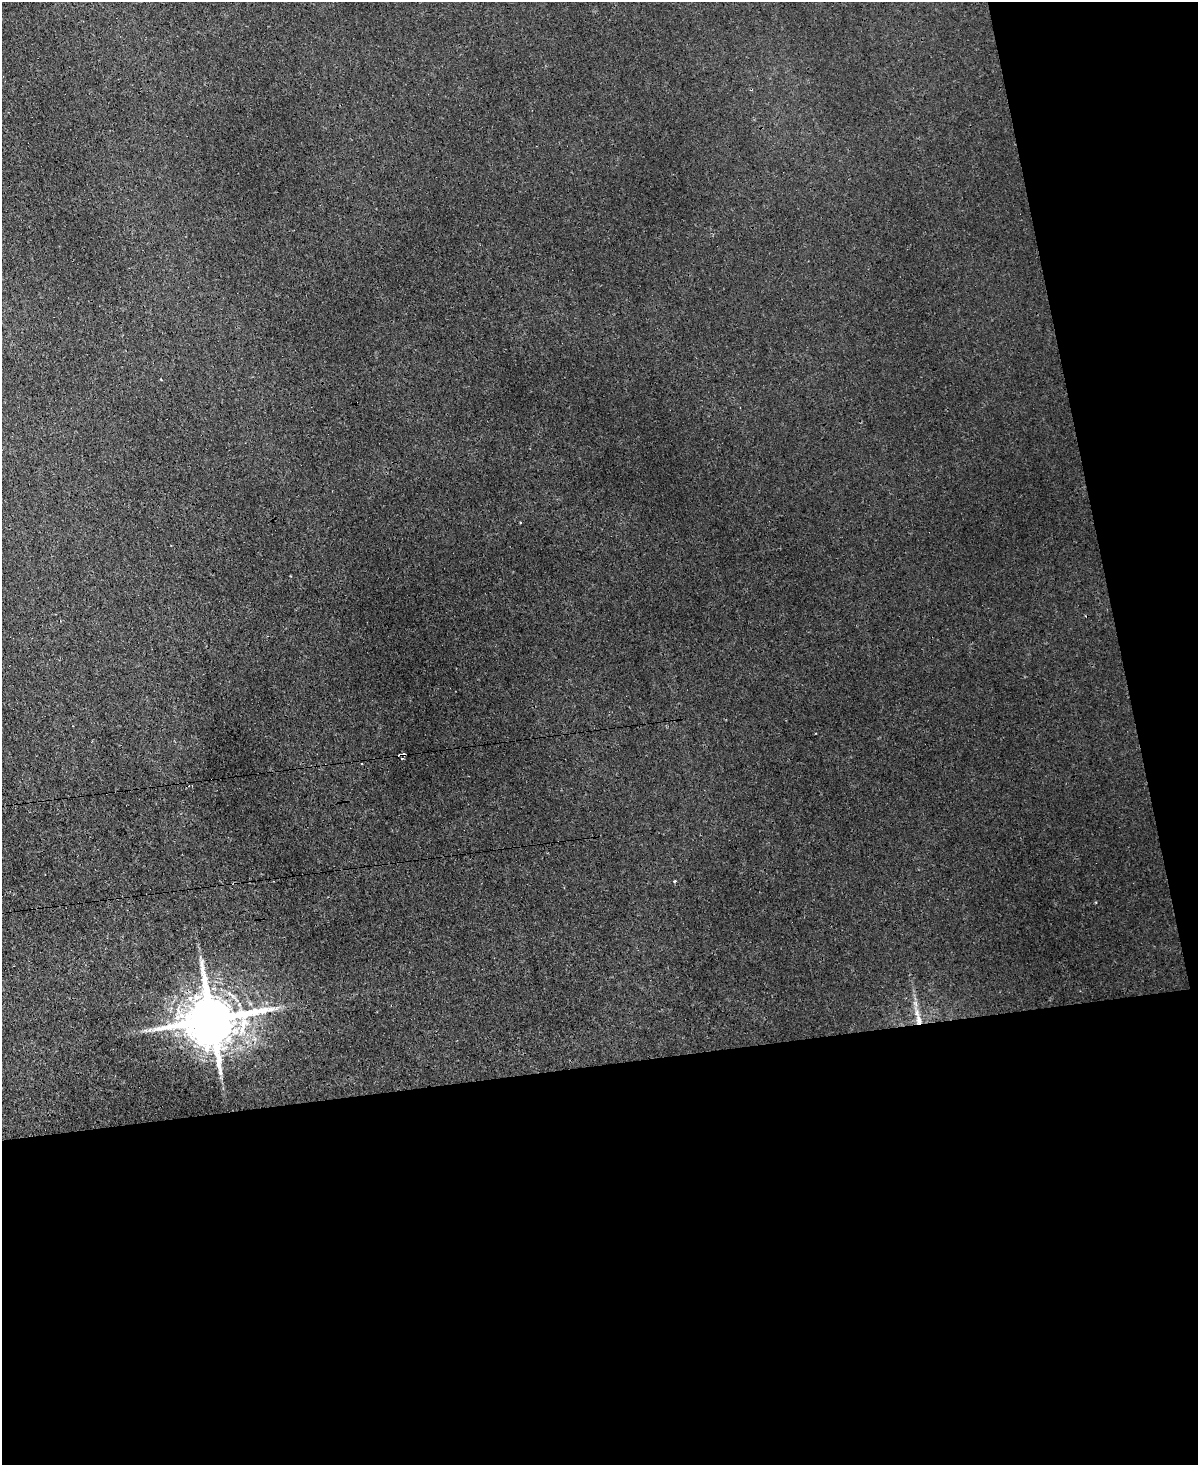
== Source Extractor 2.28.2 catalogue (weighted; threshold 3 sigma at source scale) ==
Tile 12 of 4 x 3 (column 4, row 3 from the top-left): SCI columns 3710-4905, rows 365-1827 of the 5024 x 5000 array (HDU 1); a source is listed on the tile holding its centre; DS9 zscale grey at full resolution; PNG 1200 x 1467 px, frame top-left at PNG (2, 2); no overlay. Shown black and unused: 34% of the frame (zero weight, under 3 of 4 exposures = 12% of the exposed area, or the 3 px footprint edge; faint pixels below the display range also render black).
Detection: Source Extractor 2.28.2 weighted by HDU 2 'WHT'; one run over the whole footprint, this tile lists its part. Background 0.0221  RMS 0.003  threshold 0.0134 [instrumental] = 3 sigma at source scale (4.5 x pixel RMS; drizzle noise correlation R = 1.50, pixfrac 1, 0.05/0.05 arcsec/px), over >= 5 px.
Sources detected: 5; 2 cosmic-ray / hot-pixel residue — not listed; the other 3 listed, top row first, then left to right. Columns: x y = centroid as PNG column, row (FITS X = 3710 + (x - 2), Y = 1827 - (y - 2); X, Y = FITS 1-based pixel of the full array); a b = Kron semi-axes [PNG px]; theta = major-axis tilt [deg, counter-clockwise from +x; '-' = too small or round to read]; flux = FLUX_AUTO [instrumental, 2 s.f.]
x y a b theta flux
520 522 2 2 - 0.25
211 1020 14 13 - 1800
919 1020 14 7 -84 2.3
Overlapping masked pixels (flux is a lower limit): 2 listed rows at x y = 211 1020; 919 1020